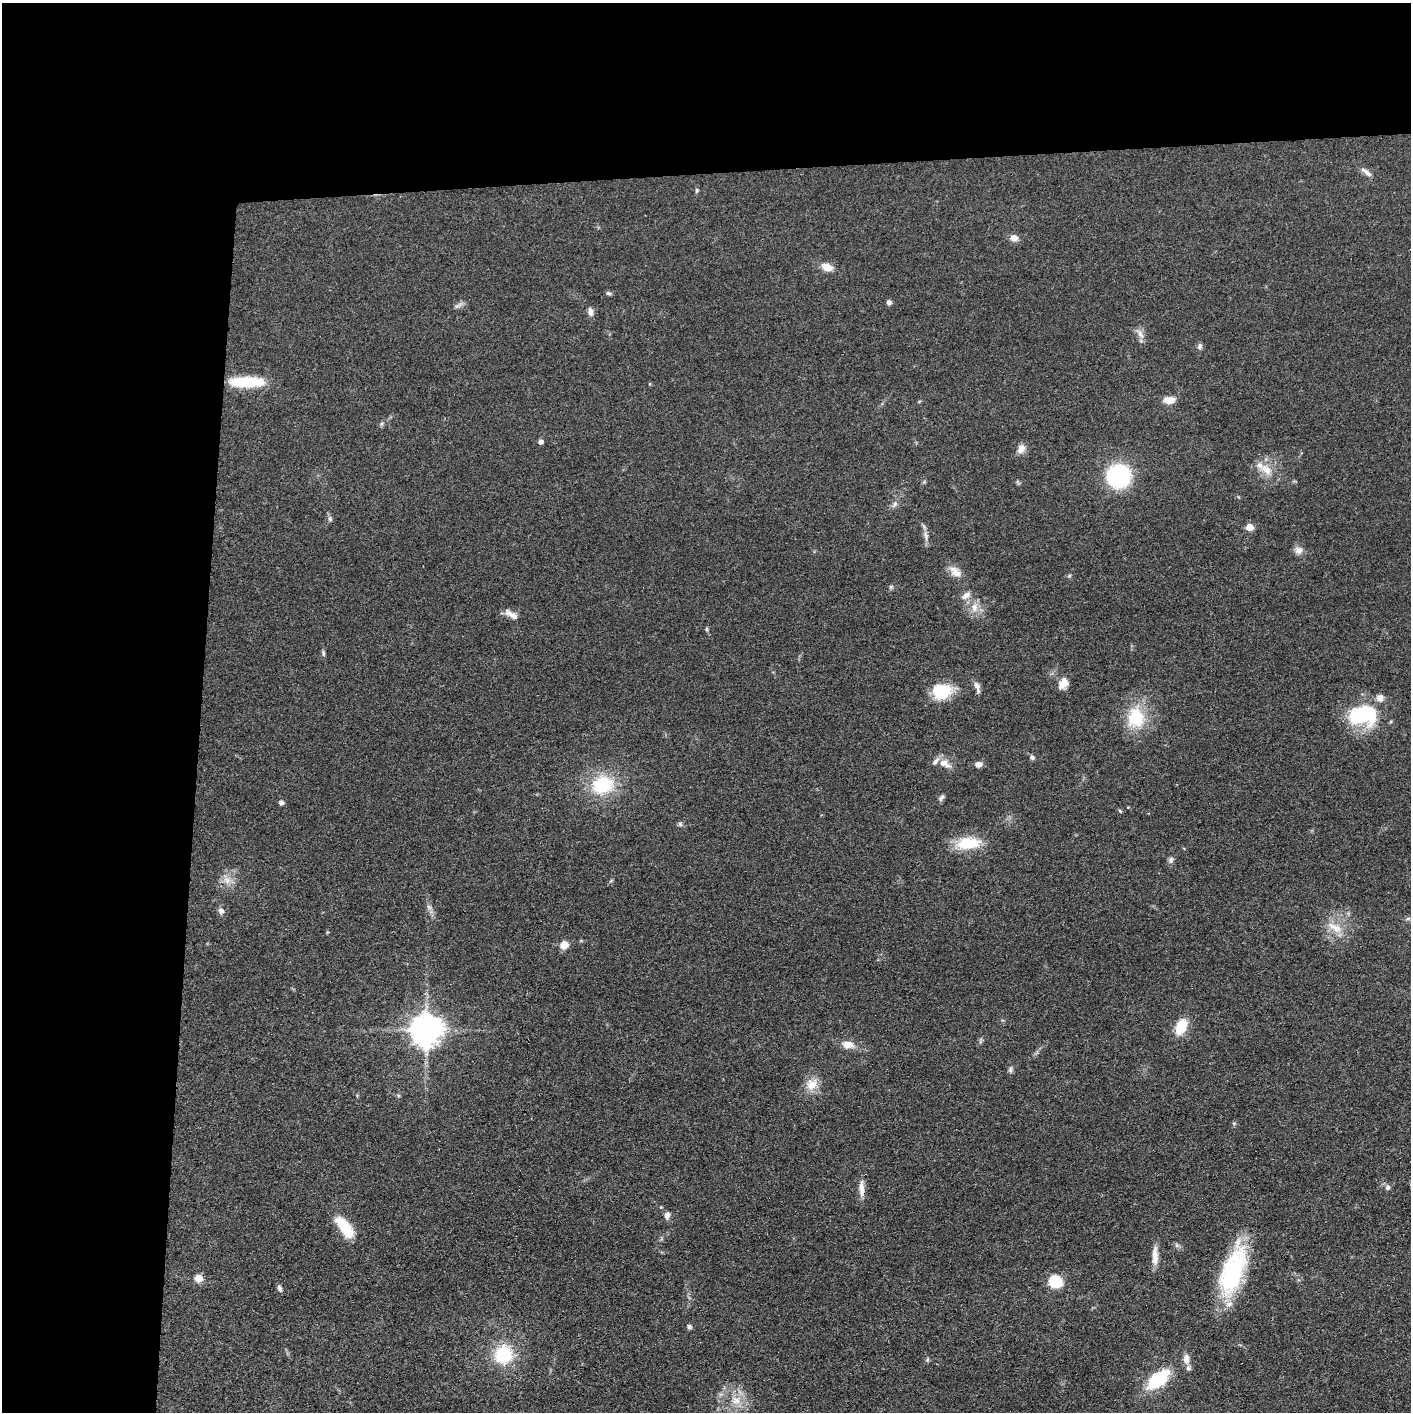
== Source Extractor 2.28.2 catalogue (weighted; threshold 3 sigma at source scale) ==
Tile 1 of 3 x 3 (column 1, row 1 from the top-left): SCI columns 4-1412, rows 2837-4246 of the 4232 x 4261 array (HDU 1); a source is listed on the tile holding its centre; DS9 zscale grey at full resolution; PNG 1413 x 1414 px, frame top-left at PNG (2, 3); no overlay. Shown black and unused: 24% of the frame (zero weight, under 3 of 4 exposures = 1% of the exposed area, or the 3 px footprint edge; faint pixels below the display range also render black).
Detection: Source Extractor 2.28.2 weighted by HDU 2 'WHT'; one run over the whole footprint, this tile lists its part. Background 0.0571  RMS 0.0052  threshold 0.0235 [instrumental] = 3 sigma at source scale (4.5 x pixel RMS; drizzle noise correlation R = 1.50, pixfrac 1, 0.05/0.05 arcsec/px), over >= 5 px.
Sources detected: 85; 6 inside a brighter listed object's ellipse — not listed separately; the other 79 listed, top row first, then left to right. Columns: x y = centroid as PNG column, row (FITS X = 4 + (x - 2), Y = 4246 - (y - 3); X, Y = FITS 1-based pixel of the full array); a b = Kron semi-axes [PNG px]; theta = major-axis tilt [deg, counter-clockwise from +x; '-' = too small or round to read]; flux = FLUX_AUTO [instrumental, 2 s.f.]
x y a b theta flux
1366 172 19 6 -42 3
697 190 7 5 -90 0.85
1014 238 10 8 -11 3.4
827 267 12 8 -19 6
609 293 7 5 -10 1.1
889 302 6 5 - 1.6
458 305 14 5 24 1.8
590 311 11 7 -82 2.2
1140 334 17 7 -59 3.2
1200 346 8 6 73 1.5
246 382 36 11 0 24
649 384 5 3 - 0.49
1169 400 10 6 1 7.9
381 424 6 4 71 0.84
540 441 5 4 - 2.3
1021 449 11 8 68 4.1
1266 469 21 12 -36 8.3
1118 476 20 20 - 58
924 482 6 4 43 0.72
1018 482 9 3 -45 0.72
895 504 11 5 57 1.9
330 519 7 6 - 1.1
1249 527 5 5 - 10
926 535 16 6 -79 2.9
1299 550 12 11 - 3.2
955 572 19 12 -39 5.6
1069 576 6 4 44 0.69
891 587 6 5 - 0.93
966 595 13 8 36 3.4
974 607 15 10 86 5.6
511 614 19 7 -31 3.8
707 629 6 5 - 0.77
323 653 8 5 -81 1
1063 683 12 9 58 6.1
977 685 11 7 -54 2.3
942 691 23 17 10 19
1363 715 35 23 7 40
1136 717 29 24 -88 24
1032 757 6 6 - 1.4
945 764 20 9 -27 4.9
978 764 7 5 8 3.4
602 784 23 19 9 31
941 798 9 6 48 1.5
281 802 5 5 - 2.3
1120 811 5 4 - 0.62
680 824 6 6 - 1.1
968 843 33 16 6 17
1171 860 9 7 60 1.6
227 880 12 9 -65 4.5
611 881 6 4 20 0.61
429 907 9 6 -73 2
221 911 9 8 - 2.1
1408 918 6 4 1 0.96
1335 927 26 10 -29 8.1
327 932 5 4 - 0.55
564 945 8 7 - 6.4
1181 1026 18 11 65 13
426 1030 9 9 - 960
848 1045 16 9 -9 5.7
1010 1069 9 5 82 1.3
812 1084 17 15 33 7.7
357 1095 4 4 - 0.45
1387 1187 7 6 - 1.6
861 1189 25 7 -88 4.5
661 1207 4 4 - 0.43
667 1215 9 7 81 2.4
344 1226 27 11 -54 19
1177 1245 6 6 - 1.2
1155 1256 26 7 90 5.5
1233 1271 61 23 72 57
198 1278 5 5 - 11
1055 1282 13 11 -31 17
280 1288 10 5 -72 1.4
689 1326 7 5 -28 1.4
503 1355 18 17 - 29
1186 1359 12 7 -83 4
927 1360 6 5 - 0.79
1158 1379 19 10 39 39
736 1400 16 14 -17 9.1